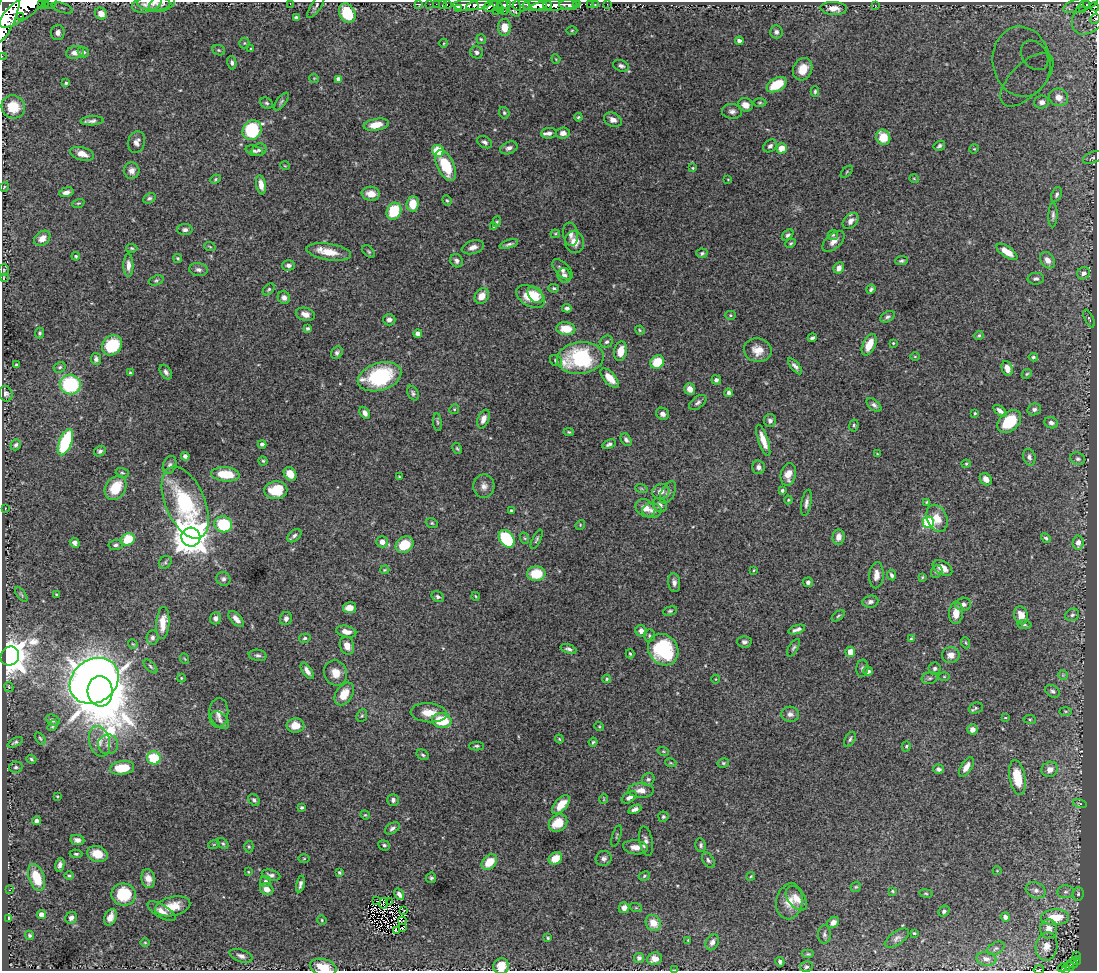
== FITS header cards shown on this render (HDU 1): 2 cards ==
NAXIS1  =                 1095
NAXIS2  =                  969

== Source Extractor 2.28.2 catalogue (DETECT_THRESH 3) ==
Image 1095 x 969 px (HDU 1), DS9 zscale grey, 1 PNG px = 1 image px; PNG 1099 x 973 px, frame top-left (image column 1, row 969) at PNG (2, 2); each listed source drawn as its Kron ellipse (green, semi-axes under 4 px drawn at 4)
Background 1.54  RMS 0.02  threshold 0.0613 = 3 sigma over >= 5 px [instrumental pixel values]
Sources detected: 484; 1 with non-positive FLUX_AUTO (blend fragments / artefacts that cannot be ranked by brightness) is neither listed nor drawn; the other 483 listed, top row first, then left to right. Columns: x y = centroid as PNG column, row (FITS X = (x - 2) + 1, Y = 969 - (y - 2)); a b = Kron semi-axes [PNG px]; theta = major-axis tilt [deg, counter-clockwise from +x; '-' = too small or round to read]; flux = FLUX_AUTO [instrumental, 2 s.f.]
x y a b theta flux
45 2 2 2 - 74
51 3 7 4 44 2.6
154 3 16 7 -1 7.9
162 3 13 8 19 6.3
290 3 2 2 - 0.78
147 4 15 8 16 8.1
418 4 3 2 - 26
430 4 2 2 - 20
436 4 2 2 - 28
447 4 3 2 - 56
590 4 2 2 - 16
595 4 3 2 - 44
607 4 2 2 - 16
42 5 3 3 - 33
443 5 4 3 - 150
466 5 13 5 -2 2900
478 5 12 4 10 2700
504 5 7 4 4 1300
521 5 8 6 -4 1500
535 5 12 5 2 4500
548 5 5 3 - 920
556 5 25 5 5 2400
568 5 9 5 -6 680
576 5 3 3 - 260
875 5 3 2 - 1.9
1080 5 18 7 17 620
1086 5 4 3 - 320
316 6 14 5 58 4.3
491 6 8 5 19 690
498 6 8 2 -53 460
514 6 10 6 -73 1100
25 7 31 10 36 11000
1095 7 5 3 - 180
62 8 11 4 -18 4.2
459 8 3 2 - 170
834 8 13 6 -2 12
1082 9 3 3 - 68
496 11 2 2 - 82
504 11 2 2 - 69
1093 12 26 15 50 720
347 13 10 7 -63 56
6 14 30 10 71 11000
101 14 6 5 - 9.7
21 16 4 2 - 390
296 17 4 3 - 3.9
1095 19 5 3 - 110
504 27 8 6 -88 19
572 30 5 3 - 1.3
58 32 8 7 - 5.9
776 32 6 6 - 3.9
481 39 5 4 - 1.8
739 41 4 4 - 5.7
244 43 5 5 - 1.7
444 43 4 3 - 1.2
251 49 3 2 - 1.2
219 50 6 5 - 2.4
75 52 9 6 12 8.3
83 52 5 5 - 3
476 52 6 6 - 3.6
1035 55 16 12 -54 24
2 56 2 2 - 18
556 59 5 3 - 1.2
1022 62 35 29 -80 81
232 63 7 4 -78 3.5
621 66 8 5 -17 4.5
803 69 11 9 64 19
314 78 5 3 - 1.1
338 79 4 4 - 6.8
1027 80 34 16 45 71
66 83 4 4 - 1.7
777 85 11 6 28 44
815 91 5 4 - 2
1058 97 9 8 - 11
281 102 10 4 53 2.6
1042 102 7 6 - 8.1
266 103 6 5 - 2.6
760 103 7 3 0 1.8
745 105 7 6 - 11
13 107 12 11 - 26
732 111 10 7 -4 5.4
504 113 6 5 - 2.4
578 117 4 3 - 1.6
613 120 9 6 -25 8.5
92 121 11 4 2 4.8
376 125 12 6 10 17
252 130 10 9 - 110
549 133 8 5 7 5.4
563 133 7 5 5 6.5
883 137 8 7 - 27
137 142 11 8 75 7.4
485 142 8 5 -31 3.9
770 146 7 5 37 4.2
939 146 6 4 30 2.9
509 148 9 6 23 5.7
782 148 5 5 - 18
974 149 5 3 - 1.2
259 150 7 6 - 4.4
254 151 9 5 -16 3.7
438 151 6 5 - 41
82 154 12 6 -15 12
1092 158 10 5 23 3.6
446 165 16 8 -64 53
285 166 5 3 - 1.1
693 168 4 3 - 1.5
132 171 8 7 - 7.8
847 172 7 3 46 1.4
215 179 5 4 - 1.8
728 179 3 2 - 0.92
914 179 5 3 - 1
261 185 9 5 -80 11
4 187 5 3 - 1.2
66 192 7 4 16 6.3
371 194 9 7 -7 14
1057 194 7 5 65 3.3
149 198 6 5 - 3
447 200 5 4 - 1.9
78 203 6 4 18 1.6
413 204 8 6 86 26
394 211 9 7 61 56
1053 215 12 4 88 4.1
851 221 9 6 45 7.5
497 222 5 4 - 1.7
494 227 4 4 - 2
185 230 8 5 1 3.9
555 234 4 4 - 1.5
571 234 12 7 -81 6.9
788 235 7 4 43 3.2
833 235 5 5 - 2.1
42 238 9 6 40 12
833 241 13 7 42 8.8
575 242 11 9 -80 14
791 243 5 3 - 1.8
509 244 9 3 17 3.6
210 247 6 3 -20 1.5
473 247 11 6 16 8.2
132 248 5 4 - 1.9
329 252 22 8 -9 25
369 252 7 5 -45 2.3
1007 252 12 5 -34 21
702 253 6 4 13 2.7
76 256 4 4 - 1.8
178 258 5 4 - 1.8
1047 260 9 6 -51 9.5
456 261 7 6 - 4.4
902 261 6 4 5 2.6
128 265 11 5 -90 7.8
289 265 6 5 - 5
839 268 6 5 - 7.9
198 269 9 6 -8 5
562 269 12 6 -46 6.3
4 270 6 5 - 1.7
1083 273 6 6 - 5
564 275 7 6 - 7.3
3 278 3 2 - 1
1036 279 8 6 3 3.6
156 280 7 4 20 2.6
554 288 5 4 - 2.1
269 289 7 4 45 2.3
871 289 5 3 - 2.4
535 295 9 6 -49 23
482 296 8 6 55 14
531 296 15 9 -31 34
284 297 6 6 - 5.8
567 308 5 4 - 3.8
305 314 10 6 -16 8.4
731 315 5 4 - 1.9
887 317 8 5 30 3.2
1089 319 9 3 -64 1.5
389 320 6 5 - 4.5
308 328 4 4 - 2.7
566 329 9 6 -3 28
640 330 5 4 - 1.6
40 333 5 4 - 2.5
418 333 4 4 - 5.5
979 335 4 3 - 1.8
812 338 5 3 - 2.9
607 342 7 6 - 3.3
893 343 3 3 - 1.3
112 345 11 9 45 63
869 345 11 6 64 22
758 350 14 12 -11 16
621 351 10 6 77 18
337 353 7 5 52 3.7
915 357 5 3 - 1.2
1033 357 5 4 - 2.3
580 358 23 16 6 120
96 359 6 5 - 4.1
556 361 6 5 - 3
657 362 7 6 - 38
16 365 4 3 - 2.3
795 366 10 4 -51 4.8
60 367 6 5 - 2.6
1007 368 7 5 -69 9.3
166 372 8 5 -57 4.3
130 373 3 3 - 1.8
1027 374 5 4 - 1.7
379 377 22 13 18 110
610 378 12 6 -47 19
716 380 5 4 - 3.6
70 384 10 9 - 110
690 389 6 5 - 11
413 393 8 5 -62 3.5
729 393 4 4 - 3.9
6 394 8 6 -70 4.2
698 402 10 5 37 4.1
874 405 8 5 -39 4
454 409 5 4 - 1.8
1034 409 7 6 - 4.1
1000 411 8 4 -39 6.6
365 413 6 4 -60 6.9
975 413 3 3 - 1.9
663 414 7 5 -35 5.3
483 419 10 5 69 8.2
770 421 6 6 - 4.5
1009 421 13 9 42 51
437 422 9 3 -84 2.1
1051 423 7 5 -22 5.4
854 425 6 4 79 2.3
569 432 5 4 - 1.9
626 440 7 5 -56 3.8
763 440 16 5 -71 15
65 442 14 6 68 110
262 444 4 4 - 3.9
609 444 7 4 26 4
16 445 6 5 - 2.9
457 448 6 4 -61 1.8
100 451 6 5 - 3.5
877 454 2 2 - 0.84
185 456 4 4 - 4.2
1029 457 8 6 -76 4.5
1078 459 7 6 - 3.6
263 461 4 4 - 1.8
966 464 4 4 - 1.6
170 465 9 6 69 4.1
759 467 7 6 - 6
122 473 6 5 - 2.3
225 474 14 7 -6 38
290 474 7 5 -55 16
788 474 11 7 77 15
399 477 4 2 - 1.1
986 479 7 5 -49 7.7
484 486 11 10 - 8.4
116 488 13 9 56 40
641 488 6 4 -19 1.7
276 490 11 9 3 39
782 490 4 3 - 2.2
661 492 9 7 18 11
668 492 12 6 61 5.4
788 500 4 4 - 1.5
185 502 38 19 -67 140
926 502 3 3 - 1.3
806 503 13 5 80 5.5
660 505 8 6 -41 4.9
645 508 10 8 -32 15
5 509 3 2 - 0.78
511 510 3 3 - 2.5
652 510 9 7 0 6.6
937 518 14 10 -66 17
928 522 5 5 - 140
432 523 6 4 -22 1.9
223 524 9 8 - 60
580 525 5 4 - 1.5
294 536 8 5 40 3.5
191 537 9 9 - 3100
838 537 7 6 - 8.7
524 538 6 3 -70 1.6
1046 538 5 4 - 2.3
128 539 7 6 - 41
506 539 9 7 -54 84
537 539 10 4 64 2.6
382 542 6 5 - 8.1
75 543 5 4 - 4.1
1078 543 7 5 86 10
116 545 7 5 4 3.1
404 545 9 7 33 38
165 562 7 5 48 2.5
942 568 11 6 -30 13
385 570 5 3 - 1.4
753 570 3 3 - 1.6
937 572 6 5 - 3.1
536 574 9 7 3 38
876 575 13 7 86 11
892 575 5 4 - 3.6
922 577 3 3 - 1.4
223 579 7 6 - 4.1
808 582 5 5 - 3.8
674 583 9 6 -82 5.7
21 594 9 4 -55 2.3
57 594 3 3 - 1.8
475 596 4 3 - 1.1
438 597 6 5 - 3.4
870 602 8 6 8 4.8
963 604 8 6 7 5.5
350 608 6 5 - 12
670 611 7 4 15 2.4
956 613 11 7 86 16
1021 615 9 7 -75 17
1072 615 7 6 - 3.7
838 616 7 3 36 1.9
215 618 6 5 - 5.5
286 618 7 5 69 5
236 619 10 5 -48 8.9
163 623 16 6 86 17
1024 625 7 4 -8 2.3
797 630 9 3 18 5.1
641 631 6 5 - 6.8
346 632 10 5 -13 9.2
649 636 6 6 - 2.6
152 637 7 6 - 4.3
305 638 6 4 15 2.5
911 638 4 3 - 1.4
744 642 7 5 -3 3.7
966 643 5 3 - 1.5
133 644 5 3 - 1.1
347 646 9 7 -72 12
793 648 10 4 57 2.9
568 649 8 4 -19 3.5
663 650 16 14 -52 110
850 652 5 5 - 15
630 654 4 3 - 1.8
258 655 9 5 -10 3.6
951 655 9 8 - 11
10 656 10 9 - 2600
185 659 5 3 - 1.1
150 666 9 4 -45 2.1
862 668 8 6 83 3.5
935 668 6 6 - 3.5
307 671 9 4 -57 7.4
868 671 4 4 - 5.6
335 673 13 11 -66 16
1063 675 5 5 - 2
944 677 5 3 - 1.4
181 678 4 4 - 1.4
930 678 8 6 16 3.4
607 679 4 4 - 1.9
716 679 4 3 - 0.93
94 681 26 21 34 1500
9 687 5 4 - 1.5
100 691 15 12 -85 8600
1052 691 8 5 -34 3.7
344 694 12 8 55 21
976 708 7 5 23 2.5
1065 711 6 3 0 1.7
219 713 14 9 84 11
429 713 18 9 -5 21
790 714 9 7 -6 6.1
362 716 6 5 - 2.3
1005 718 4 2 - 1.2
1030 719 6 3 -8 1.6
53 720 7 5 -25 4.2
220 720 11 6 -43 5.6
442 721 10 7 -9 47
295 725 9 7 2 18
53 726 6 4 58 2.7
599 726 5 3 - 1.3
972 729 5 5 - 9
40 738 7 3 -54 1.8
559 739 4 3 - 1.4
850 739 8 4 62 2.9
100 741 16 10 -75 15
15 742 8 4 27 2.8
593 742 4 4 - 1.7
108 744 10 10 - 8
477 746 7 4 -1 2.6
906 746 5 4 - 1.9
663 751 6 3 -18 1.4
423 755 6 5 - 2.4
154 758 7 6 - 58
31 759 5 4 - 2.2
671 763 5 3 - 1.3
723 763 6 4 12 2.2
16 767 7 5 13 3.1
966 767 11 5 58 10
122 768 12 6 7 38
938 769 5 4 - 4.2
1050 769 8 7 - 8.3
1017 778 17 8 -80 38
648 779 7 6 - 3.1
641 790 13 7 -2 10
57 796 3 2 - 1.2
629 797 8 5 31 7.1
604 799 5 3 - 1.1
254 800 6 5 - 3.4
393 800 6 5 - 3.9
1080 803 7 3 -14 1.4
561 805 11 6 48 22
302 807 3 3 - 2.1
635 809 7 4 26 5.7
365 815 5 4 - 1.5
663 817 5 5 - 2.6
37 821 4 4 - 5
558 823 10 8 33 26
392 828 8 5 32 3.9
616 836 11 2 73 1.2
77 840 7 5 -9 6
646 841 15 6 -80 6.5
223 843 6 4 -48 2.3
214 844 6 3 19 1.4
384 845 6 5 - 2.5
701 845 7 5 -80 3.2
249 847 6 4 -89 2
635 847 12 7 -7 13
76 854 6 4 -1 2.2
97 854 10 8 -19 22
555 858 7 5 34 22
604 858 8 7 - 4.7
304 859 6 4 1 1.5
708 860 8 5 -58 3.5
489 862 9 6 45 26
60 865 7 4 77 4.7
997 871 4 3 - 0.92
248 872 4 3 - 1.2
339 872 4 4 - 2.1
271 875 9 5 -15 4.1
69 876 5 3 - 1.6
644 876 6 4 29 1.9
751 876 4 3 - 1.2
37 877 14 7 -71 38
431 878 5 5 - 2.5
148 879 9 6 -81 13
265 882 5 5 - 3.4
300 884 8 4 78 4.4
856 887 5 4 - 1.8
267 889 7 5 -29 9.8
10 890 2 2 - 0.78
1036 890 10 7 -20 7.2
892 891 3 2 - 1.5
1066 892 8 6 2 4.4
926 893 7 3 -9 1.6
123 894 12 11 - 56
399 894 6 4 -55 5.3
1078 894 7 5 87 2.7
796 898 14 8 -53 13
377 901 3 2 - 2
790 901 18 13 79 19
390 902 3 2 - 3.4
384 903 5 2 - 0.27
173 906 18 9 13 25
624 908 5 5 - 7.1
636 908 6 4 -19 1.7
404 910 3 2 - 0.7
162 911 16 6 -30 9.9
944 911 6 5 - 3
42 914 4 4 - 9.6
110 917 9 6 67 8.9
1005 917 4 4 - 7.6
1055 917 14 8 2 42
9 918 4 3 - 2.5
71 918 6 5 - 5
322 920 5 4 - 1.6
403 921 4 2 - 0.97
833 922 6 5 - 7.4
653 923 8 7 - 18
402 928 2 2 - 2.5
1049 929 10 8 -85 17
397 931 3 2 - 0.82
914 933 3 3 - 1.7
824 934 9 6 86 4.3
29 935 5 4 - 2.5
548 938 3 3 - 1.5
897 938 14 6 34 5.3
688 940 4 3 - 1.1
712 942 8 6 64 5.7
145 943 5 3 - 1.4
1047 946 14 10 80 17
996 948 9 5 28 3.6
808 954 6 4 0 2
1076 955 3 3 - 34
241 956 12 6 -20 6
639 958 5 5 - 4.1
655 959 7 6 - 9
986 959 10 6 -9 7.1
1076 961 5 4 - 180
780 962 5 4 - 3
1072 964 6 4 -11 230
501 966 8 7 - 21
323 967 13 8 -14 28
806 967 6 5 - 2.9
1069 967 5 3 - 200
1063 968 5 3 - 60
1065 969 3 3 - 57
674 970 4 2 - 2.3
1039 970 5 2 - 1.5
At the frame edge (FLAGS 8, measured only in part): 17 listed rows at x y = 45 2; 51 3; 154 3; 162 3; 290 3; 147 4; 25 7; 1095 7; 1093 12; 6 14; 1095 19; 2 56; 501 966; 323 967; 1065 969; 674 970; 1039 970
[1 non-positive-flux detection neither listed nor drawn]